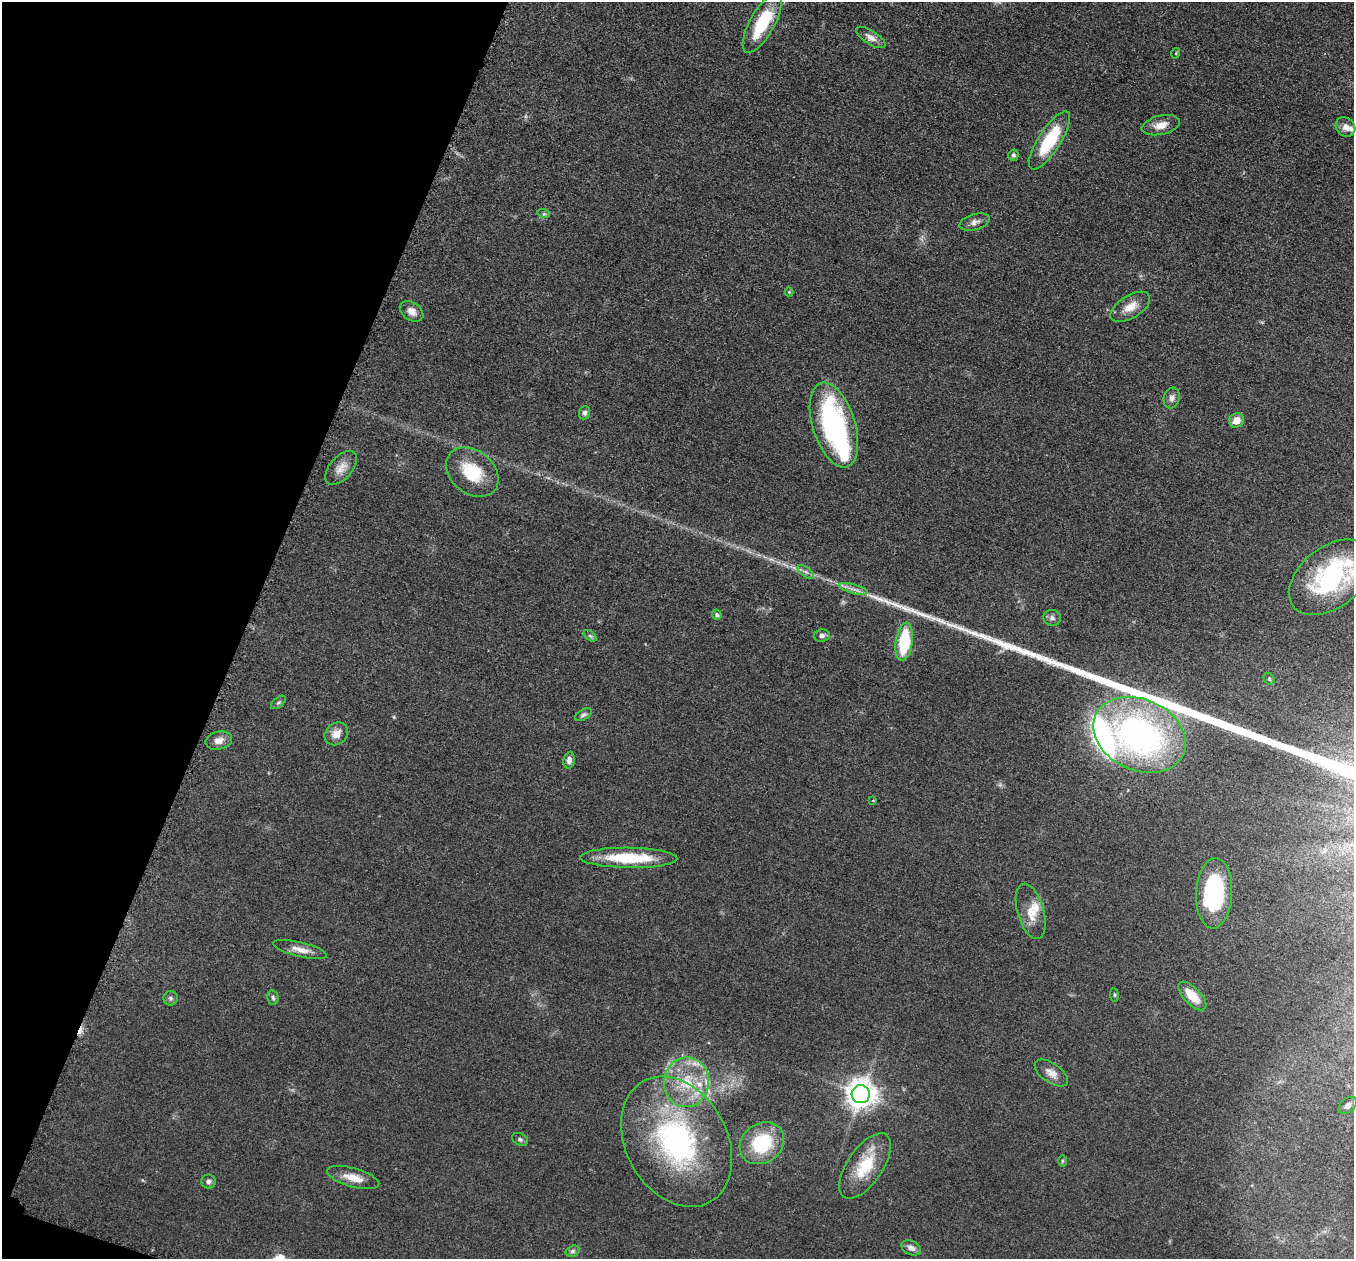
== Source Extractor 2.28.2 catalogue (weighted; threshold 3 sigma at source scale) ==
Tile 9 of 4 x 4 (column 1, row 3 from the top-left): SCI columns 33-1384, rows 1454-2710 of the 5457 x 5503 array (HDU 1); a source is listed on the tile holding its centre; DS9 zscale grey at full resolution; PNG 1356 x 1261 px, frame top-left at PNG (2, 2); each listed source drawn as its Kron ellipse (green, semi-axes under 4 px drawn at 4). Shown black and unused: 18% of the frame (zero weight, under 3 of 5 exposures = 4% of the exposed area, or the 3 px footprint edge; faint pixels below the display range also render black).
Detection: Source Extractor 2.28.2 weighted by HDU 2 'WHT'; one run over the whole footprint, this tile lists its part. Background 0.054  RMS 0.006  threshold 0.0268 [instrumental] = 3 sigma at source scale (4.5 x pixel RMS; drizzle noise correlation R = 1.50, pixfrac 1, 0.05/0.05 arcsec/px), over >= 5 px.
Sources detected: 65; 1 inside a brighter object's white glare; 1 cosmic-ray / hot-pixel residue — neither listed nor drawn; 8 inside a brighter listed object's ellipse — not listed separately; the other 55 listed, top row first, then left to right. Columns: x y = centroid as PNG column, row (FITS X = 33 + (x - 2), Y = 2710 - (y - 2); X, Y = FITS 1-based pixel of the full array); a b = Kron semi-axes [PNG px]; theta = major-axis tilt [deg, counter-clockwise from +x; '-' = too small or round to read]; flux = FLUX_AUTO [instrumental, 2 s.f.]
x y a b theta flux
762 23 33 12 61 30
871 37 17 7 -33 3.9
1176 53 5 3 - 0.56
1161 125 19 9 13 6.2
1345 127 10 9 - 3.9
1049 140 34 11 57 33
1013 155 6 5 - 1.5
544 214 6 4 -18 0.82
975 222 15 8 16 3.3
789 292 4 4 - 0.51
1130 307 22 11 32 8.4
412 311 13 9 -35 4.6
1172 398 10 8 74 2.8
585 413 6 5 - 1.5
1236 420 8 6 34 6.2
834 425 44 21 -72 96
341 468 20 11 49 6
472 472 29 21 -38 26
806 572 9 5 -35 1.9
1331 577 47 30 38 71
854 589 14 4 -16 3.1
717 615 5 4 - 1.1
1052 618 9 8 - 1.9
822 635 8 6 7 2.2
590 636 7 4 -36 1.1
904 642 19 8 83 32
1269 679 6 5 - 0.89
278 702 9 4 40 1.2
583 715 9 5 30 1.5
336 734 13 10 40 5.5
1139 735 48 35 -24 190
219 740 13 9 13 4.8
569 760 8 6 79 2.9
873 800 4 2 - 0.39
629 858 48 10 -1 31
1214 893 35 18 87 58
1031 911 28 13 -74 9.7
300 950 27 7 -13 5.9
1114 995 7 3 -82 0.78
1192 996 18 8 -46 11
171 998 7 7 - 1.5
273 998 7 5 -79 1.4
1051 1073 19 9 -34 5.2
686 1082 25 22 86 27
861 1094 9 9 - 830
1348 1105 10 7 42 3.3
520 1139 8 6 -28 1.3
677 1142 69 50 -61 130
762 1143 23 19 37 31
1062 1161 6 4 89 0.77
865 1166 38 17 56 24
353 1178 27 9 -16 8.5
208 1181 7 7 - 1.9
911 1248 10 7 -25 2.9
573 1251 7 5 17 1.4
Isophote crosses this tile's border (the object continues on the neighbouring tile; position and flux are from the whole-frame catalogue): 1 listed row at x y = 1331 577